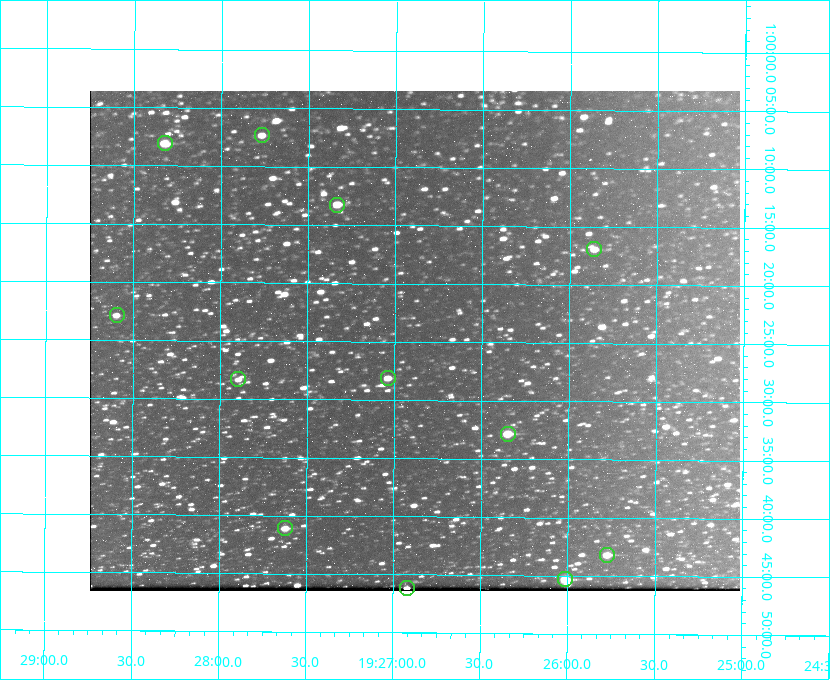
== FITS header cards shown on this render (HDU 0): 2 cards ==
NAXIS1  =                  650 / Width of table row in bytes
NAXIS2  =                  500 / Number of rows in table

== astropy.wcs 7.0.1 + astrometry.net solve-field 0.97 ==
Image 650 x 500 px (HDU 0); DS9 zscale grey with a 90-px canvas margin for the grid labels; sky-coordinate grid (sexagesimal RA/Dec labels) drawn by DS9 from the SOLVED WCS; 12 Tycho-2 reference stars matched to detected sources circled (green)
Header WCS: none
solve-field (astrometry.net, Tycho-2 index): SOLVED blind (the file carries no WCS)
Solved WCS: RA---TAN-SIP/DEC--TAN-SIP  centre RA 19:26:53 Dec +01:25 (291.72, +1.41 deg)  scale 5.16 arcsec/px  FOV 55.9' x 43.0'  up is +180 deg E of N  parity flipped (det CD > 0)
(file carries no celestial WCS; the grid is the blind solution)
Tycho-2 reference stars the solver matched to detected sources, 12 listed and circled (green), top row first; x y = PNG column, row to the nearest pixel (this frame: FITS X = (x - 90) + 1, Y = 500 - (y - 91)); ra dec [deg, ICRS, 3 dp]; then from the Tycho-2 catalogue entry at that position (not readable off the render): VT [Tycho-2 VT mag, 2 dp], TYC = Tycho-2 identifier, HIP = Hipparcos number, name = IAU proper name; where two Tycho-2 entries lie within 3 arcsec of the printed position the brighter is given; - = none
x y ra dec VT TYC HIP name
262 135 291.942 +1.122 10.76 465-1161-1 - -
165 143 292.081 +1.135 10.24 465-979-1 - -
337 205 291.833 +1.221 9.77 465-1968-1 - -
594 249 291.465 +1.282 11.06 465-140-1 - -
117 315 292.148 +1.381 10.77 465-611-1 - -
388 378 291.759 +1.468 10.00 465-530-1 - -
238 379 291.973 +1.472 10.69 465-577-1 - -
508 434 291.587 +1.547 9.51 465-596-1 - -
285 528 291.905 +1.685 9.70 465-808-1 - -
607 555 291.444 +1.720 9.41 465-672-1 - -
565 579 291.503 +1.755 8.74 465-340-1 - -
407 588 291.730 +1.770 10.18 465-55-1 - -